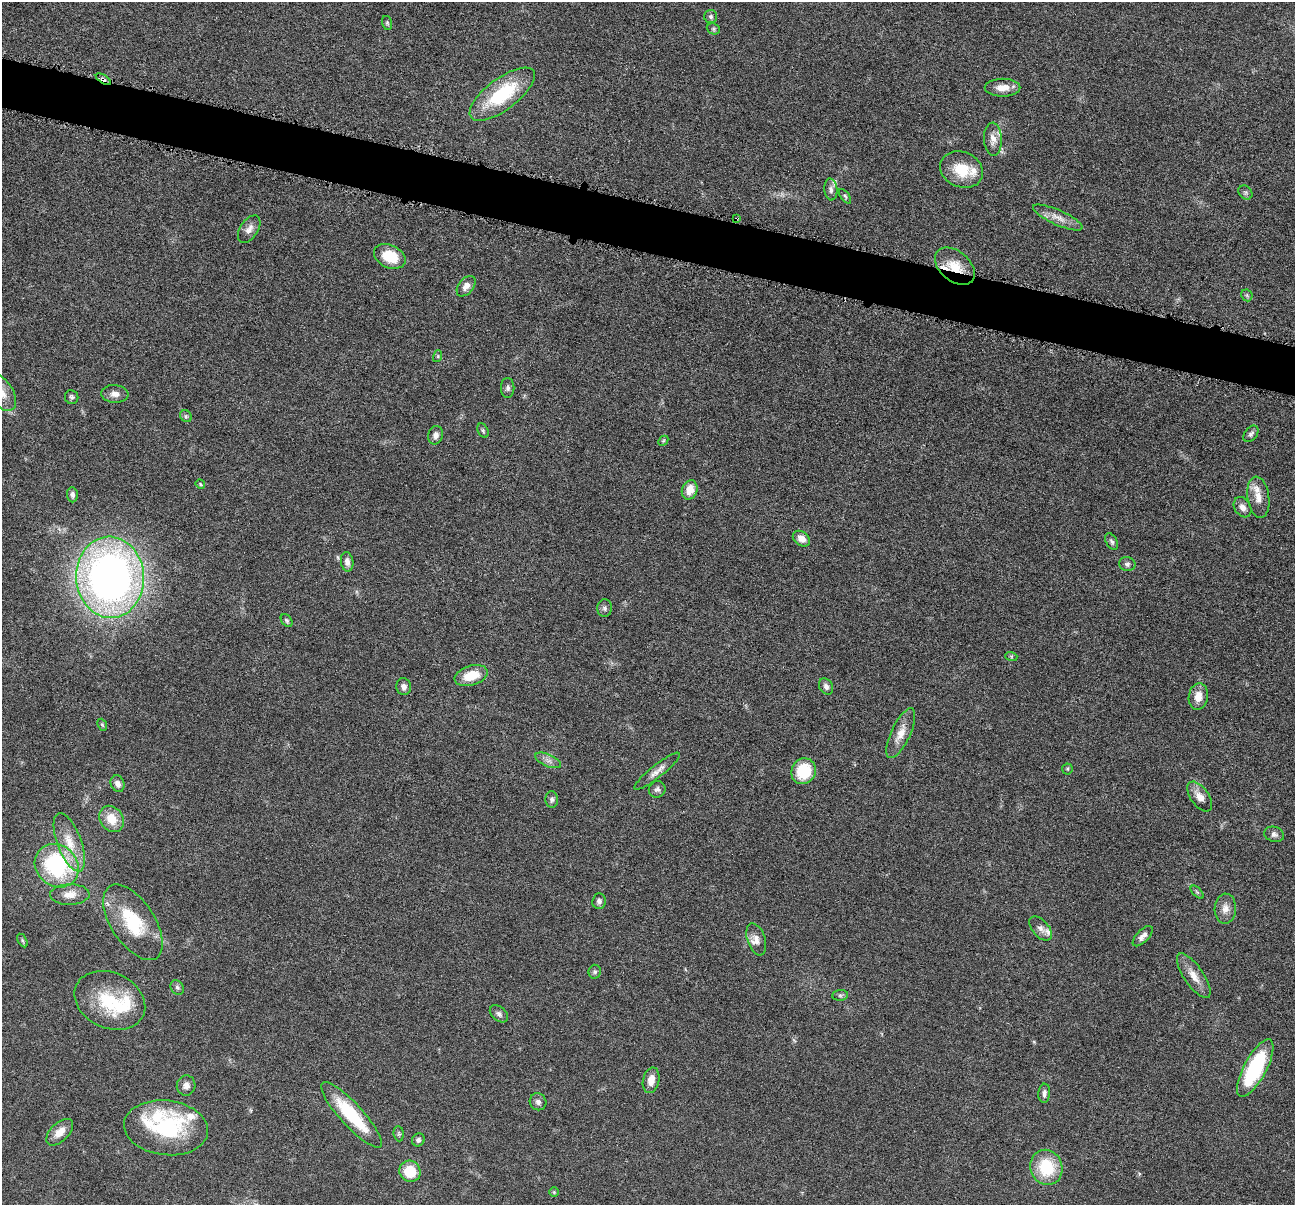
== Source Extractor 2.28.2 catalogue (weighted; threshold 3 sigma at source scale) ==
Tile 11 of 4 x 4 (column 3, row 3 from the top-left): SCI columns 2592-3884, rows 1461-2663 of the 5181 x 5200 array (HDU 1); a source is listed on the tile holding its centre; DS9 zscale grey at full resolution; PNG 1297 x 1207 px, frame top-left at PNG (2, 2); each listed source drawn as its Kron ellipse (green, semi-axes under 4 px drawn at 4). Shown black and unused: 4% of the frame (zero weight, under 4 of 8 exposures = <1% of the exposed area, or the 3 px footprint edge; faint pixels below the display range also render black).
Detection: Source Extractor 2.28.2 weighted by HDU 2 'WHT'; one run over the whole footprint, this tile lists its part. Background 0.0363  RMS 0.0033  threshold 0.0133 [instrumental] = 3 sigma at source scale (4.09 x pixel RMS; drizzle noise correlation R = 1.36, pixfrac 0.8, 0.05/0.05 arcsec/px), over >= 5 px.
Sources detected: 96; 9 inside a brighter listed object's ellipse — not listed separately; the other 87 listed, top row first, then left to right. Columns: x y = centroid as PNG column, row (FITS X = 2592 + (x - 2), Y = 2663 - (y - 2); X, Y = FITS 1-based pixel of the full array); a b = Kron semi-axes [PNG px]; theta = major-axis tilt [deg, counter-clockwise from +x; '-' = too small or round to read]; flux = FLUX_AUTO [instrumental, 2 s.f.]
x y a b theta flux
711 16 6 6 - 0.71
387 23 7 5 -75 0.51
713 29 7 5 -22 0.55
103 79 8 3 -33 0.86
1002 88 18 9 1 3.4
502 94 39 15 37 20
993 139 16 9 -88 2.4
962 170 22 17 -23 8.6
831 189 11 6 -84 1.3
1245 192 8 6 -45 0.77
845 196 8 4 -55 0.51
1058 217 27 7 -24 3.2
736 219 4 3 - 0.35
249 229 15 9 57 2
390 256 16 11 -25 8.5
955 266 23 15 -40 7
466 286 12 7 51 2.1
1247 295 6 5 - 0.52
438 356 6 4 73 0.4
508 388 10 7 90 1
2 393 20 11 -59 4
115 394 14 8 -5 1.9
72 397 7 6 - 0.73
186 416 6 5 - 0.55
483 430 8 5 -64 0.56
1251 434 9 6 51 0.87
436 435 9 7 77 1.5
663 441 6 4 45 0.37
200 484 5 4 - 0.31
690 490 10 7 69 3.7
72 495 7 5 -86 0.95
1258 497 21 11 -82 3.5
1242 507 11 8 -58 1.8
801 539 9 7 -36 2.3
1112 542 9 5 -62 0.76
347 562 10 6 -81 1.6
1127 564 8 7 - 0.95
110 577 40 34 -86 190
604 608 9 7 -89 0.95
287 620 7 5 -51 0.6
1011 656 6 4 -18 0.37
471 676 17 10 17 6.4
826 686 8 6 -58 1.1
404 687 8 7 - 1.3
1198 697 13 9 82 3.6
102 725 6 4 -68 0.41
901 733 27 9 65 4.1
548 760 14 6 -23 1.5
1067 769 5 5 - 0.39
657 771 28 6 38 2.3
804 771 13 12 - 12
118 784 8 6 -65 1.5
657 789 8 8 - 0.95
1200 796 17 9 -54 2.9
552 800 8 6 -88 0.83
111 819 14 11 -56 5.6
1274 834 10 7 -17 1.1
69 842 31 12 -69 7.2
57 866 23 20 -42 33
1197 892 8 4 -45 0.49
70 895 20 10 2 3.3
599 901 8 6 84 1
1225 909 15 11 87 2.6
133 922 43 21 -57 18
1041 928 14 8 -49 1.8
1143 936 13 6 46 1.5
756 939 16 9 -71 2.3
22 940 7 4 -60 0.55
595 972 7 6 - 0.58
1194 976 26 9 -56 4
177 987 8 6 -57 0.79
840 995 8 5 7 0.63
110 1000 37 27 -25 17
499 1014 10 7 -41 1
1255 1068 32 11 62 28
651 1080 13 8 77 2.8
186 1085 10 9 - 1.8
1044 1093 9 6 87 1
538 1102 8 8 - 1.1
351 1115 43 11 -47 17
166 1128 42 27 -7 30
60 1132 16 9 45 3.6
399 1134 8 5 -84 0.54
418 1140 6 6 - 0.91
1046 1167 18 16 -69 13
410 1171 11 10 - 8.4
554 1192 5 5 - 0.38
Overlapping masked pixels (flux is a lower limit): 3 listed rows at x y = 103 79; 736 219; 955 266
Isophote crosses this tile's border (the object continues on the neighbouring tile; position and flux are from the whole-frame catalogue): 1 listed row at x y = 2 393